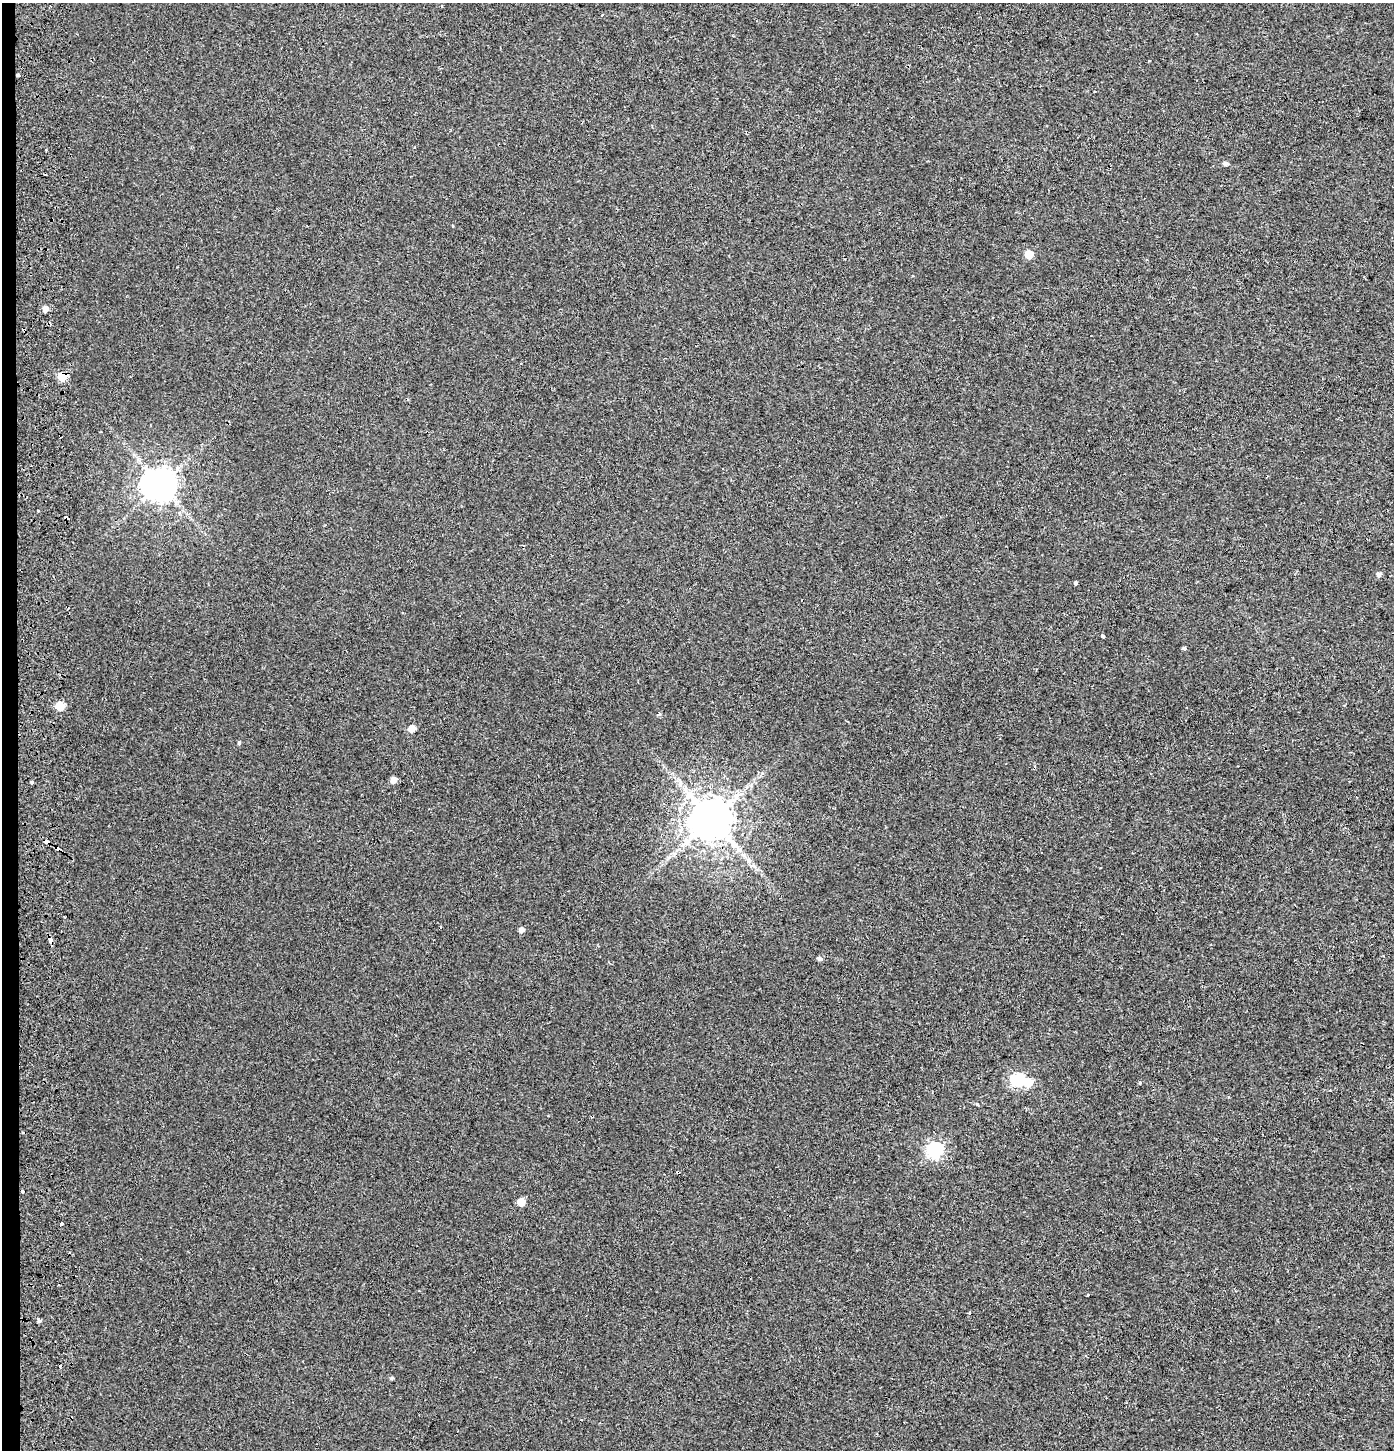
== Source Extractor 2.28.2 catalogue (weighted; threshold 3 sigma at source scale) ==
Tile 4 of 3 x 3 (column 1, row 2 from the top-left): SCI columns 212-1603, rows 1459-2906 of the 4653 x 4355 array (HDU 1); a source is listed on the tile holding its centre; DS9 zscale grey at full resolution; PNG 1396 x 1452 px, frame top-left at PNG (2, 3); no overlay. Shown black and unused: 1% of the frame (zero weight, under 2 of 3 exposures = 2% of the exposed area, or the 3 px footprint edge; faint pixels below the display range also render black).
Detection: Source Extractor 2.28.2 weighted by HDU 2 'WHT'; one run over the whole footprint, this tile lists its part. Background 0.00215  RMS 0.0047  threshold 0.0209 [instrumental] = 3 sigma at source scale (4.5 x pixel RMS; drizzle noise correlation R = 1.50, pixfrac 1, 0.0396/0.0396 arcsec/px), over >= 5 px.
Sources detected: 50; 8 cosmic-ray / hot-pixel residue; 1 long thin detection or spike segment (spike, bleed or trail) — not listed; the other 41 listed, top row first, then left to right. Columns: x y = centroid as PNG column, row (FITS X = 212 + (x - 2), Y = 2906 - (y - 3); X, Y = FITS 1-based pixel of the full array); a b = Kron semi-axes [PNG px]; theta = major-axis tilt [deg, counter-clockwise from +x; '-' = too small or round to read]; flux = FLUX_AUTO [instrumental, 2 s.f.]
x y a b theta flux
18 75 3 3 - 0.96
1094 91 3 2 - 0.42
1225 163 6 5 - 1.2
1029 254 5 5 - 12
45 309 5 4 - 3.9
62 376 6 5 - 17
160 485 10 9 - 870
38 510 2 2 - 0.52
1379 574 5 5 - 1.4
1076 583 4 3 - 3.5
403 613 3 2 - 0.58
1102 636 3 3 - 4.6
1184 648 5 4 - 0.79
59 706 5 5 - 14
659 714 6 4 38 0.78
412 728 5 5 - 6.4
239 743 5 4 - 0.68
393 780 5 5 - 3.8
32 782 3 3 - 5.7
680 784 7 4 72 0.93
736 796 9 7 -73 2.1
711 820 11 11 - 1800
46 841 4 3 - 4.7
58 849 4 3 - 3.2
64 917 3 2 - 0.62
521 930 5 4 - 2.3
50 940 6 3 -64 7.1
819 959 5 5 - 1.3
1017 1079 6 6 - 60
1028 1082 6 5 - 12
1140 1083 3 3 - 0.65
977 1104 4 3 - 0.48
935 1149 7 6 - 100
678 1172 4 3 - 0.48
22 1191 3 3 - 3.2
521 1202 5 5 - 8.6
1087 1295 4 2 - 0.37
970 1313 4 3 - 0.54
39 1321 5 4 - 0.98
392 1378 5 4 - 0.71
877 1434 3 2 - 0.49
Overlapping masked pixels (flux is a lower limit): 6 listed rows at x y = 62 376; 711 820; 46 841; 58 849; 50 940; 678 1172